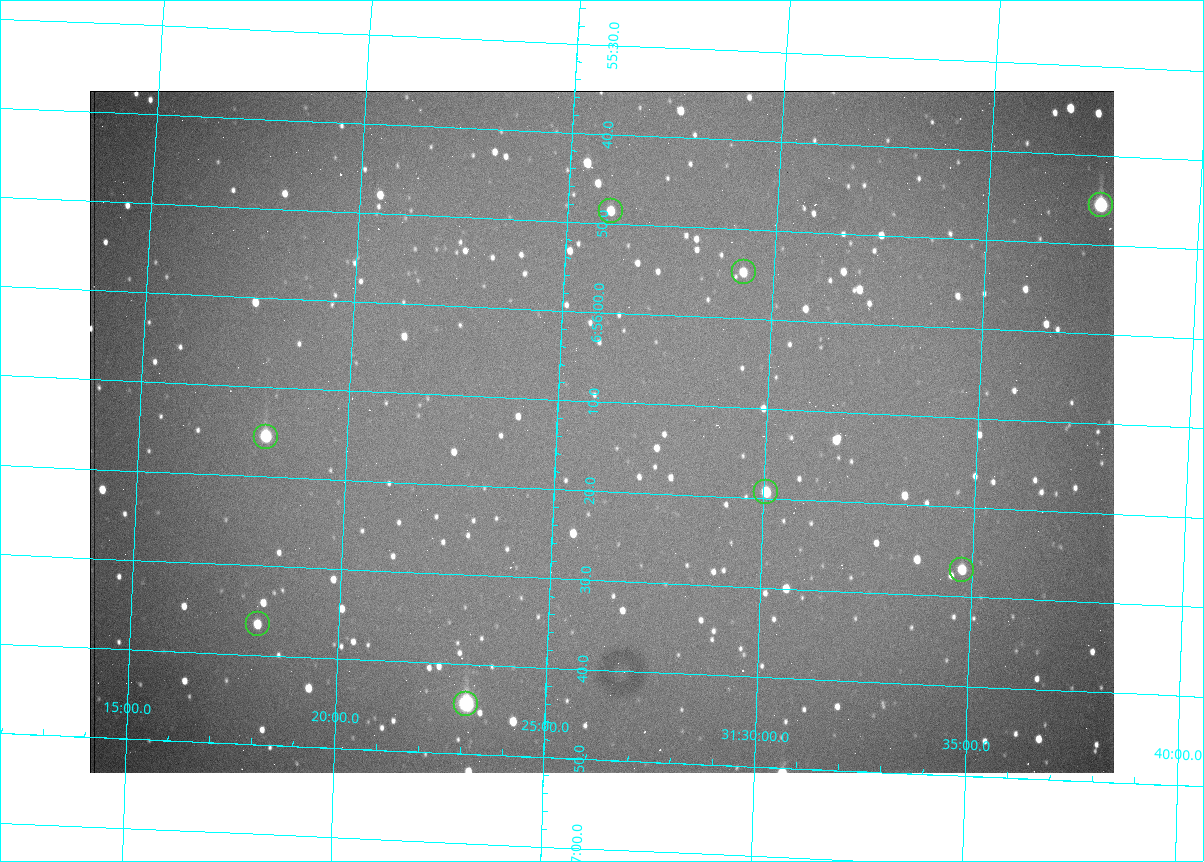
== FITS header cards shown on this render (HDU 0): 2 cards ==
NAXIS1  =                 1024 /fastest changing axis
NAXIS2  =                  682 /next to fastest changing axis

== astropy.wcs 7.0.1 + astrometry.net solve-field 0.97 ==
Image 1024 x 682 px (HDU 0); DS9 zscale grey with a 90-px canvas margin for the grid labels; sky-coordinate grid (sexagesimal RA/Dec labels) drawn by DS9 from the SOLVED WCS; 8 Tycho-2 reference stars matched to detected sources circled (green)
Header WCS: RA---TAN/DEC--TAN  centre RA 06:56:13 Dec +31:26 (104.06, +31.43 deg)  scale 1.44 arcsec/px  FOV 24.5' x 16.3'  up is -93 deg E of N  parity flipped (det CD > 0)
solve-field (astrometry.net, Tycho-2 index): VERIFIED the header's WCS against the Tycho-2 star catalogue (8 matches, 0 conflicts) and refined it, rather than solving blind
Solved WCS: RA---TAN-SIP/DEC--TAN-SIP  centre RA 06:56:13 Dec +31:26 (104.06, +31.43 deg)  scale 1.43 arcsec/px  FOV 24.4' x 16.3'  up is -93 deg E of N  parity flipped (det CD > 0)
The solver's refit moves the header's centre by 2.1 arcsec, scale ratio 0.9972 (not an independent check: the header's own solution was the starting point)
Tycho-2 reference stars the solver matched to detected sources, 8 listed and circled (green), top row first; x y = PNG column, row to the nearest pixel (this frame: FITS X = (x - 90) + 1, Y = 682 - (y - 91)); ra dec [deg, ICRS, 3 dp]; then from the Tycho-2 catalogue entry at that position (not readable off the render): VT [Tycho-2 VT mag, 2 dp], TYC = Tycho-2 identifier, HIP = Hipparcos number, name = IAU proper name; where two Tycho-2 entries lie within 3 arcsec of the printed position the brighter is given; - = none
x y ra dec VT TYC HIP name
1101 205 103.940 +31.628 9.24 2437-728-1 - -
611 211 103.952 +31.434 11.53 2437-424-1 - -
744 272 103.978 +31.488 11.51 2437-421-1 - -
266 437 104.065 +31.301 9.89 2437-425-1 - -
766 492 104.081 +31.501 10.83 2437-37-1 - -
962 570 104.112 +31.580 11.47 2437-71-1 - -
258 624 104.152 +31.301 11.67 2437-646-1 - -
466 704 104.185 +31.385 8.52 2437-370-1 33393 -